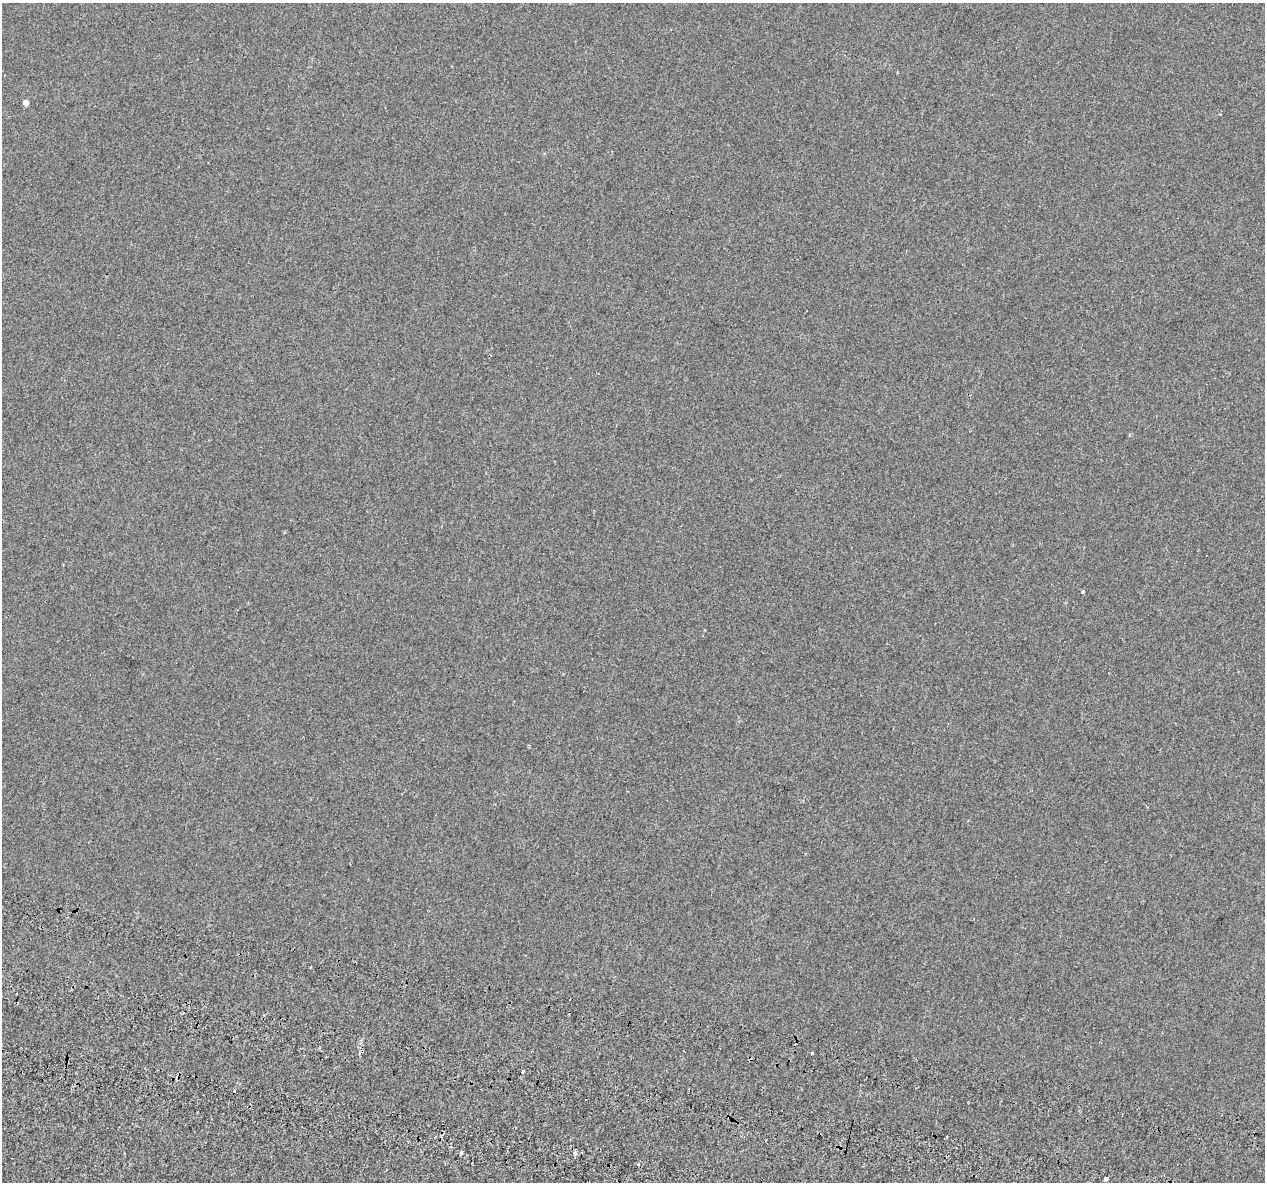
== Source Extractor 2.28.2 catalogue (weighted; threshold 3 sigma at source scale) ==
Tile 6 of 4 x 4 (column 2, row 2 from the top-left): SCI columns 1360-2622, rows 2746-3925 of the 5235 x 5432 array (HDU 1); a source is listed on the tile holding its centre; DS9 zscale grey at full resolution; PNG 1267 x 1184 px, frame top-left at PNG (2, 3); no overlay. Shown black and unused: <1% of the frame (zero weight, under 2 of 3 exposures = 7% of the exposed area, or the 3 px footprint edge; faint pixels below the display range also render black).
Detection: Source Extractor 2.28.2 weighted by HDU 2 'WHT'; one run over the whole footprint, this tile lists its part. Background -3.38e-04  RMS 0.0045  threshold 0.0203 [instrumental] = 3 sigma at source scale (4.5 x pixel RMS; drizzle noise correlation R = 1.50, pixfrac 1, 0.0396/0.0396 arcsec/px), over >= 5 px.
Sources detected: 14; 5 cosmic-ray / hot-pixel residue — not listed; the other 9 listed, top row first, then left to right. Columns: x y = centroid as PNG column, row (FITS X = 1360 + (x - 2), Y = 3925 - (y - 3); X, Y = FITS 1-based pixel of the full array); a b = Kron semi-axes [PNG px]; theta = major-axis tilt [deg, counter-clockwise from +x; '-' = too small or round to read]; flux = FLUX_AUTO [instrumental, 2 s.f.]
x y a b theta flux
26 103 5 5 - 2.2
1083 591 4 3 - 2.7
311 967 3 2 - 0.47
811 1053 3 3 - 1.7
946 1137 3 2 - 0.43
461 1153 4 3 - 2.4
575 1153 6 5 - 0.91
638 1164 3 3 - 10
1106 1178 4 3 - 7.8